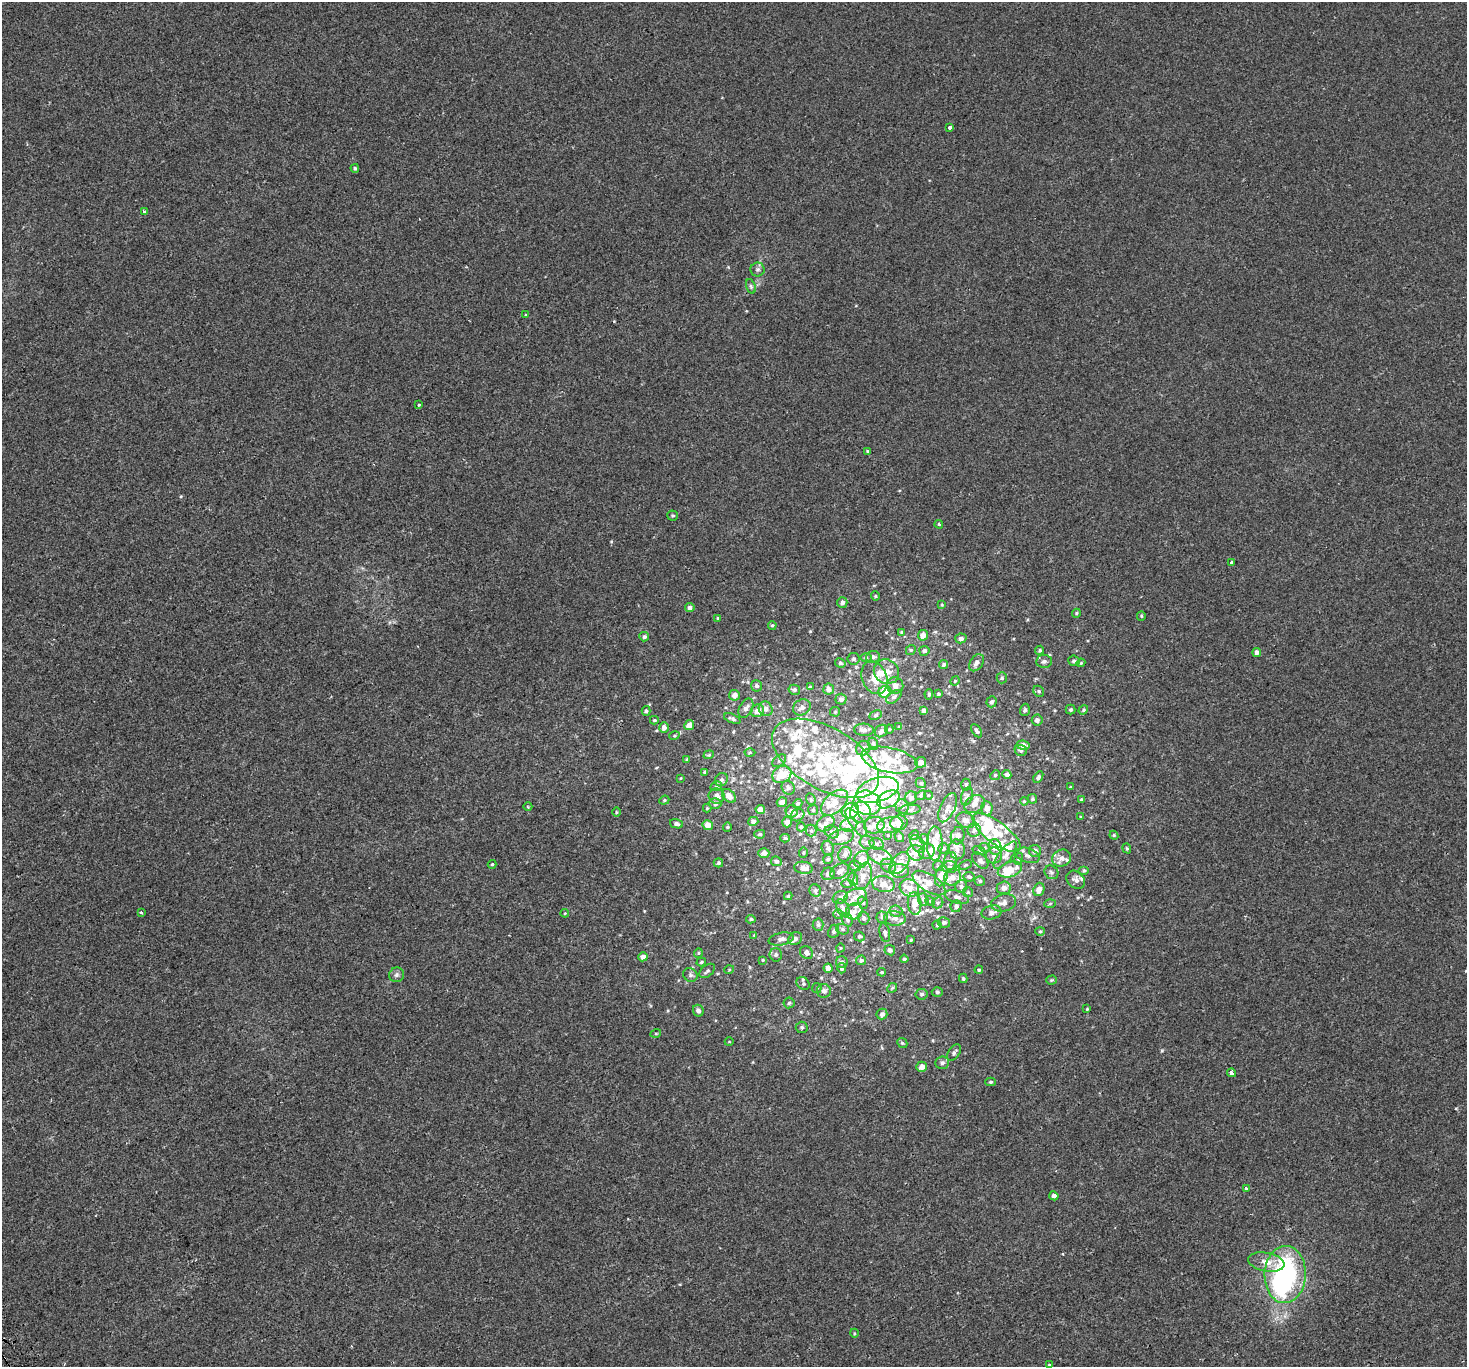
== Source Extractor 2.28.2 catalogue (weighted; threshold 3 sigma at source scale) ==
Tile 7 of 4 x 4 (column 3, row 2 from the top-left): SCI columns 2986-4450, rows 2967-4331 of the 5975 x 5877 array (HDU 1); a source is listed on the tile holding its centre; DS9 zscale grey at full resolution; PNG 1469 x 1369 px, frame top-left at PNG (2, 2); each listed source drawn as its Kron ellipse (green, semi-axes under 4 px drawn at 4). Shown black and unused: <1% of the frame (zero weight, under 2 of 3 exposures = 3% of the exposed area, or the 3 px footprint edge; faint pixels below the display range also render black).
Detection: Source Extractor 2.28.2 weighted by HDU 2 'WHT'; one run over the whole footprint, this tile lists its part. Background 2.55e-05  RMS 0.0026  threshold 0.0118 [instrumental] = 3 sigma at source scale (4.5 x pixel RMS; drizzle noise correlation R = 1.50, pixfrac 1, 0.0396/0.0396 arcsec/px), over >= 5 px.
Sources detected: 406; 7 inside a brighter object's white glare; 2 cosmic-ray / hot-pixel residue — neither listed nor drawn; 99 inside a brighter listed object's ellipse — not listed separately; the other 298 listed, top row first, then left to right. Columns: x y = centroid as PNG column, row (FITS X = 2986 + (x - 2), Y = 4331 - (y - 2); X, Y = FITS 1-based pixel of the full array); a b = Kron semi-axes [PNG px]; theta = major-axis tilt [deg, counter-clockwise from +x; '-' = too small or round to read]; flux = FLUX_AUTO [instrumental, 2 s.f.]
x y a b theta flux
949 127 3 3 - 1.6
355 168 4 4 - 0.36
145 211 3 3 - 0.34
758 269 7 7 - 0.67
751 286 7 4 -70 0.43
526 315 4 2 - 0.2
419 405 3 2 - 0.35
867 451 4 3 - 0.24
673 515 5 5 - 0.34
939 524 4 3 - 0.29
1232 562 4 3 - 0.46
875 596 4 4 - 0.25
842 602 5 5 - 0.94
942 605 4 3 - 0.19
690 608 5 4 - 0.95
1076 613 4 4 - 0.27
1141 616 5 4 - 0.28
718 618 4 4 - 0.31
772 625 4 4 - 0.29
901 632 4 3 - 0.22
923 635 5 5 - 1.7
644 637 5 4 - 0.59
961 638 6 5 - 0.8
911 650 5 4 - 0.32
1040 650 5 4 - 0.45
924 651 5 5 - 0.71
1257 652 4 4 - 0.95
873 657 7 5 7 0.64
866 658 6 4 0 0.32
853 659 6 5 - 0.45
1044 661 8 6 6 0.78
1074 661 5 5 - 0.63
840 663 5 4 - 0.37
976 663 9 6 55 1.2
1081 663 4 3 - 0.21
944 665 5 4 - 0.53
886 672 13 12 - 2.6
875 678 17 12 -67 3.2
1002 678 5 5 - 0.42
955 681 5 4 - 0.27
757 686 5 5 - 0.6
895 686 8 8 - 1.3
810 687 4 3 - 0.32
829 689 5 5 - 1.4
794 690 6 5 - 0.57
1039 691 6 5 - 0.4
885 692 6 5 - 5.8
929 694 5 4 - 0.42
939 694 3 3 - 0.24
734 695 5 5 - 1.2
894 697 9 5 36 0.61
841 699 5 5 - 0.82
992 702 6 5 - 0.64
802 707 9 7 30 1.2
746 708 10 6 63 1.1
766 709 7 6 - 1.2
924 710 4 4 - 0.76
1025 710 6 5 - 0.51
1071 710 5 5 - 0.39
1083 710 5 4 - 0.4
646 711 5 4 - 0.47
757 711 7 6 - 1.6
835 712 5 5 - 0.29
876 715 6 4 28 0.34
732 719 9 4 -22 0.55
654 720 4 4 - 0.27
1037 720 5 5 - 0.81
689 725 5 4 - 1.7
664 727 5 4 - 1.2
899 727 4 4 - 0.3
889 729 4 4 - 0.27
864 730 10 6 -3 1
881 731 7 5 39 0.77
976 731 7 4 -59 0.5
674 736 5 3 - 0.27
873 744 6 4 -71 0.39
1023 745 7 4 -10 1.5
863 748 8 7 - 0.96
1021 750 6 5 - 0.51
750 752 5 3 - 0.26
709 755 5 4 - 0.29
826 758 59 31 -30 27
687 759 4 4 - 0.25
889 760 28 12 -12 6.1
779 761 8 5 39 0.49
921 762 5 5 - 1.2
705 772 3 3 - 0.3
782 774 10 8 28 4.7
995 775 5 4 - 0.27
1007 775 4 4 - 0.88
1038 777 6 4 59 0.51
681 778 4 2 - 0.17
721 780 7 6 - 0.59
921 783 5 4 - 0.33
966 785 6 4 -88 0.36
716 786 6 4 21 0.33
1070 787 3 3 - 0.18
788 788 7 6 - 0.67
877 790 22 12 17 8.1
921 795 6 4 40 0.33
928 795 4 3 - 0.17
717 796 8 7 - 1
729 796 8 5 -44 1.9
967 796 9 5 72 0.64
911 798 6 6 - 0.7
811 799 6 4 -69 0.36
888 799 12 8 27 1.9
1032 799 5 5 - 0.34
1081 799 3 3 - 0.32
664 800 5 4 - 0.34
1024 801 4 3 - 0.23
782 802 5 4 - 1.1
715 803 6 5 - 0.75
798 803 5 4 - 0.4
834 803 16 9 43 3
867 803 14 12 -23 4.8
974 804 11 8 33 1.3
528 807 4 3 - 0.19
902 807 7 6 - 0.83
707 808 4 4 - 0.23
948 808 15 7 65 1.7
987 808 7 5 -84 1.5
760 809 4 4 - 1.7
813 810 5 5 - 0.33
910 810 11 5 4 0.63
792 811 6 6 - 1.6
850 811 9 7 25 3
616 812 4 3 - 0.22
860 812 10 10 - 2.2
797 815 7 6 - 0.82
1081 817 4 3 - 0.26
966 820 10 7 -25 1.4
753 821 5 4 - 0.55
787 822 5 5 - 1.3
856 822 17 6 -56 1.5
826 823 9 7 35 1.2
899 823 8 7 - 1.6
677 824 7 4 -14 0.63
708 825 5 5 - 1.5
849 825 8 6 17 1
874 825 10 8 8 1.6
890 825 13 7 12 1.5
727 827 4 4 - 0.26
801 827 4 4 - 0.42
974 830 7 6 - 0.91
811 831 6 5 - 0.55
832 832 7 6 - 0.71
997 833 29 11 -37 6.1
760 834 5 4 - 0.4
888 835 3 3 - 0.18
914 835 5 4 - 0.33
1114 835 4 4 - 0.27
958 836 9 6 73 1.1
841 837 13 7 18 2.1
899 837 5 4 - 0.43
785 838 5 4 - 0.39
924 839 5 4 - 0.33
867 842 7 6 - 0.81
935 843 17 8 90 3.8
877 844 7 5 -15 0.72
918 844 9 6 -58 1.1
995 847 8 6 -79 2.1
828 848 7 6 - 0.69
943 848 6 5 - 0.45
985 848 6 4 -19 0.33
1127 848 5 4 - 0.31
957 849 10 8 -81 1.1
927 851 8 7 - 1.2
979 851 6 4 -18 0.3
1035 851 6 6 - 1.1
803 852 5 4 - 0.28
764 853 5 5 - 1.1
916 853 8 7 - 2.4
845 854 7 6 - 0.83
994 855 8 8 - 1.2
1005 855 16 6 51 1.5
1028 855 12 7 -17 1.3
880 856 14 7 -25 1.5
1062 858 10 8 24 1.5
828 859 5 5 - 0.35
861 859 9 7 60 1.5
1018 859 6 3 73 0.36
980 860 10 6 -44 0.92
776 861 5 4 - 0.5
950 861 9 6 79 0.79
718 863 5 4 - 0.46
900 863 12 7 50 1.7
492 864 4 4 - 0.25
965 865 7 3 22 0.25
855 866 6 5 - 0.43
888 866 8 6 -31 0.82
938 866 5 5 - 0.28
950 867 7 6 - 0.81
804 868 9 6 -8 1.7
1010 870 12 7 18 3.5
840 871 10 6 32 1.2
899 871 10 7 -5 1.9
1084 871 5 3 - 0.28
1051 872 7 6 - 0.59
828 874 6 6 - 1.1
863 876 14 8 71 1.9
941 876 10 6 76 3.8
953 877 9 8 - 1.7
969 877 5 5 - 0.37
853 879 6 5 - 0.48
1076 880 10 8 -42 1.1
980 881 5 4 - 0.4
847 883 5 3 - 0.24
929 883 18 8 -32 2.3
883 884 11 8 -10 1.4
961 886 6 6 - 0.76
909 888 10 8 -27 2.1
1004 888 7 6 - 1.4
1039 889 7 5 69 1.8
815 891 6 5 - 0.66
968 892 5 4 - 0.31
788 896 4 4 - 0.28
840 897 8 6 26 0.85
855 897 12 8 24 1.9
957 897 12 6 -17 1.1
923 900 6 5 - 0.64
930 901 5 4 - 0.25
863 903 6 4 -72 0.41
938 903 6 5 - 0.45
1004 903 12 8 13 1.3
915 904 11 7 -86 2.4
1050 904 5 3 - 0.27
956 906 6 5 - 0.66
843 908 9 6 -64 0.81
854 911 8 8 - 1.4
896 911 6 5 - 0.55
141 912 3 3 - 0.83
992 912 10 7 12 1.2
565 913 4 4 - 0.22
838 914 4 4 - 0.27
882 917 5 5 - 0.4
864 918 6 5 - 0.71
895 918 11 7 -4 1.4
751 919 5 4 - 0.38
847 920 7 5 -67 0.5
944 922 6 5 - 0.68
818 925 6 5 - 0.51
937 925 4 4 - 0.3
843 929 6 5 - 0.41
834 931 7 5 64 0.5
1040 931 4 4 - 0.27
885 933 9 5 -77 0.67
754 935 3 3 - 0.16
859 936 5 5 - 0.42
795 938 7 6 - 0.75
781 939 12 6 11 1.1
911 940 4 3 - 0.23
840 948 4 3 - 0.18
890 950 5 5 - 0.69
698 953 5 4 - 0.29
806 953 7 6 - 0.98
776 955 7 6 - 0.53
643 957 5 4 - 1.3
904 959 4 4 - 0.3
763 960 4 4 - 0.26
861 960 5 4 - 0.57
701 962 5 3 - 0.32
842 962 6 5 - 0.74
828 968 4 4 - 1.7
842 968 5 4 - 0.6
729 970 5 3 - 0.22
979 970 4 4 - 0.35
707 971 9 5 39 0.59
882 972 4 4 - 0.3
397 975 7 7 - 0.69
690 975 7 6 - 0.68
963 978 5 3 - 0.3
1052 980 5 4 - 0.28
803 984 7 6 - 0.48
817 988 5 5 - 0.28
892 988 5 4 - 0.3
824 991 7 7 - 0.97
937 992 5 4 - 0.41
922 994 6 5 - 0.52
789 1003 5 5 - 0.43
1087 1009 4 3 - 0.23
698 1011 6 5 - 1.1
882 1014 5 5 - 0.73
802 1027 6 6 - 0.47
656 1033 5 3 - 0.21
729 1042 4 3 - 0.17
902 1043 5 4 - 0.33
954 1052 9 5 53 0.63
942 1063 7 6 - 0.65
922 1067 5 5 - 1.6
1231 1073 4 3 - 4.1
991 1082 5 4 - 0.39
1246 1188 3 3 - 0.68
1054 1196 4 4 - 0.87
1266 1262 18 9 -11 2.7
1285 1274 28 20 88 40
854 1333 4 3 - 0.23
1050 1365 3 3 - 1.1
Unlisted compact peaks at least as high as the median listed source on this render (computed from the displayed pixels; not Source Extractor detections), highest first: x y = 1162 1051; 611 541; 614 321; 181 496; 810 631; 644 911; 728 267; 750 967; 933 1040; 649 704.